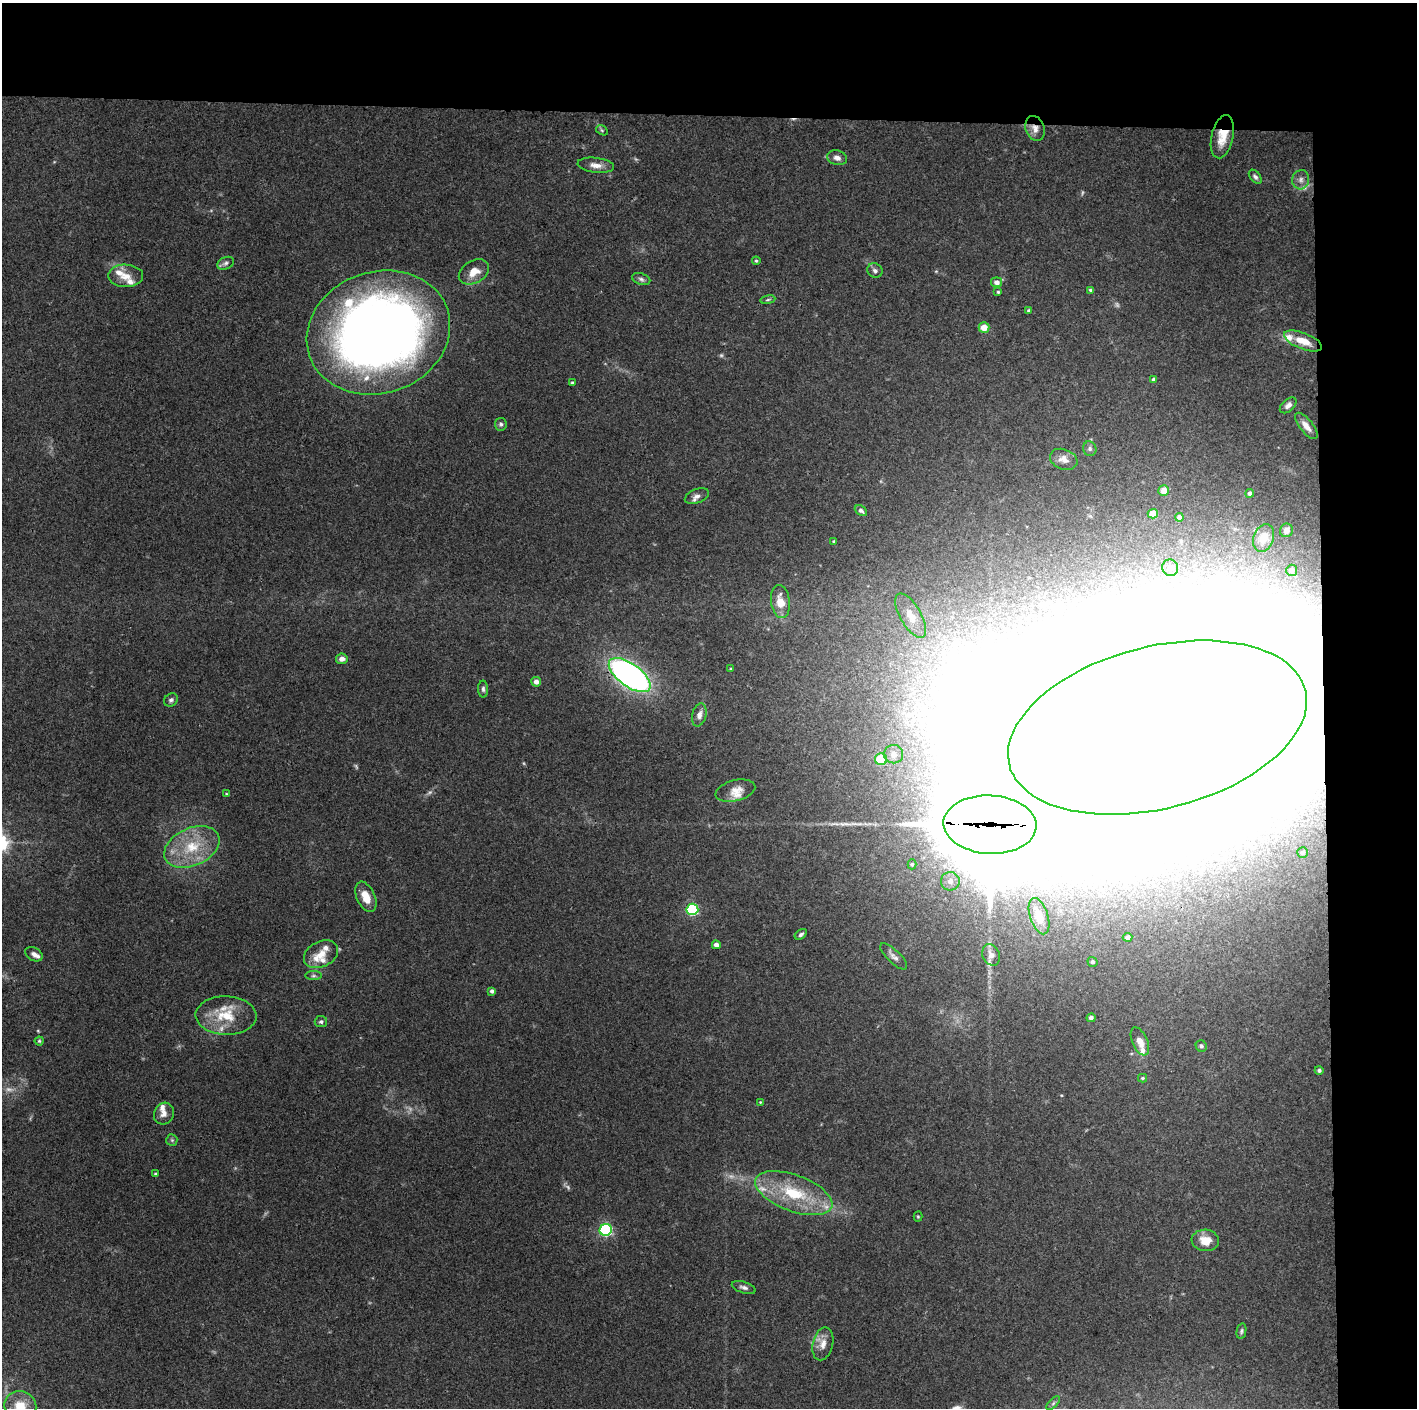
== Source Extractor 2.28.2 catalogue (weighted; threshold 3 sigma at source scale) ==
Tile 3 of 3 x 3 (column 3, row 1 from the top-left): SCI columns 2830-4244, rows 2813-4218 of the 4244 x 4223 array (HDU 1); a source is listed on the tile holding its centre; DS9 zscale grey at full resolution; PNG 1419 x 1410 px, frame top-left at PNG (2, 3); each listed source drawn as its Kron ellipse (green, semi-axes under 4 px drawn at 4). Shown black and unused: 14% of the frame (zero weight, under 3 of 4 exposures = <1% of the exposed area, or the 3 px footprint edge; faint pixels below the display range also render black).
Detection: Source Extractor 2.28.2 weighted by HDU 2 'WHT'; one run over the whole footprint, this tile lists its part. Background 0.0731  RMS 0.0055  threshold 0.0249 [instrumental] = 3 sigma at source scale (4.5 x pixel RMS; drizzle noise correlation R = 1.50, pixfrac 1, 0.05/0.05 arcsec/px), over >= 5 px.
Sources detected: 130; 11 too faint to see at this stretch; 15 inside a brighter object's white glare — neither listed nor drawn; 12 inside a brighter listed object's ellipse — not listed separately; the other 92 listed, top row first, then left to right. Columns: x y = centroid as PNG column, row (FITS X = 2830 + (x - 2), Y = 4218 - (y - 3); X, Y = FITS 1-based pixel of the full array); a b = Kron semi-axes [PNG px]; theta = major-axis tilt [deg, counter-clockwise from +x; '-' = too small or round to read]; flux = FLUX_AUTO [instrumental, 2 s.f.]
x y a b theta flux
1035 128 13 9 -72 4.1
602 130 6 4 -32 0.82
1222 137 22 11 77 11
837 158 10 7 -15 2.9
596 165 18 7 -7 4.7
1255 177 8 5 -51 1.5
1301 180 10 8 76 2.8
756 261 4 3 - 0.7
226 263 9 6 25 1.7
875 271 8 7 - 1.9
474 272 16 11 30 7.6
126 276 17 11 -1 7
641 279 9 5 -16 1.7
997 282 5 5 - 3.2
1091 290 4 3 - 0.89
998 292 4 4 - 0.69
768 300 7 4 9 0.9
1029 311 4 3 - 1.1
984 327 5 5 - 6.8
378 333 73 61 19 600
1303 341 20 8 -21 8.4
1154 380 4 4 - 2.2
572 383 4 4 - 1
1288 405 10 6 42 2.6
501 424 6 6 - 1.3
1306 426 16 6 -52 4.6
1090 449 7 6 - 1.4
1064 459 14 10 -20 4.1
1164 491 5 5 - 4.3
1250 493 4 4 - 2.2
697 496 12 7 21 2.7
861 511 7 4 -37 1.7
1153 514 5 4 - 9
1180 517 4 4 - 2
1286 530 7 6 - 2.4
1264 538 14 10 70 6.7
834 541 3 3 - 0.64
1170 568 8 8 - 4.5
1292 570 5 5 - 2.7
780 601 17 9 -83 8.1
911 616 25 10 -60 9.1
342 659 6 5 - 2.8
731 669 3 3 - 0.58
630 675 24 11 -36 220
536 682 5 5 - 3.1
483 689 8 5 -89 1.4
171 700 7 6 - 1.4
699 715 11 7 76 3.1
1157 728 153 81 14 30000
894 754 9 9 - 4
881 759 6 6 - 19
735 791 20 10 14 5.7
226 794 4 3 - 0.53
990 825 46 29 -3 15000
192 847 29 18 25 23
1303 852 5 5 - 1.3
912 864 5 4 - 0.81
950 881 9 9 - 4.5
366 897 16 9 -66 7.9
692 909 6 5 - 70
1039 916 19 9 -72 6.7
801 934 7 4 33 1.3
1127 937 5 4 - 2.1
716 945 4 4 - 2.6
34 954 9 6 -30 2.4
321 954 18 12 26 7.4
991 955 11 8 -67 3.2
894 956 17 6 -44 2.7
1092 962 5 4 - 1.5
313 976 8 4 0 1.2
492 991 4 3 - 1.6
226 1016 30 19 -1 18
1091 1018 4 4 - 1.7
321 1022 6 5 - 1.3
39 1041 4 4 - 0.74
1140 1041 15 7 -66 4.8
1201 1046 6 5 - 1.2
1319 1070 4 4 - 1.2
1142 1078 5 4 - 0.7
760 1102 4 3 - 0.43
164 1113 11 10 - 3.7
172 1140 6 5 - 0.96
156 1174 4 3 - 0.87
794 1193 40 18 -20 33
918 1216 5 4 - 0.63
606 1230 6 5 - 97
1205 1240 14 11 -6 8.3
744 1287 12 5 -18 1.9
1241 1331 8 4 78 1.1
823 1344 17 10 76 5.6
1053 1403 9 3 45 1.1
20 1406 16 15 - 13
Overlapping masked pixels (flux is a lower limit): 4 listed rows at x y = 1035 128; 1222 137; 1157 728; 990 825
Isophote crosses this tile's border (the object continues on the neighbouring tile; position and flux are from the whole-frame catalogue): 1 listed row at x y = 20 1406